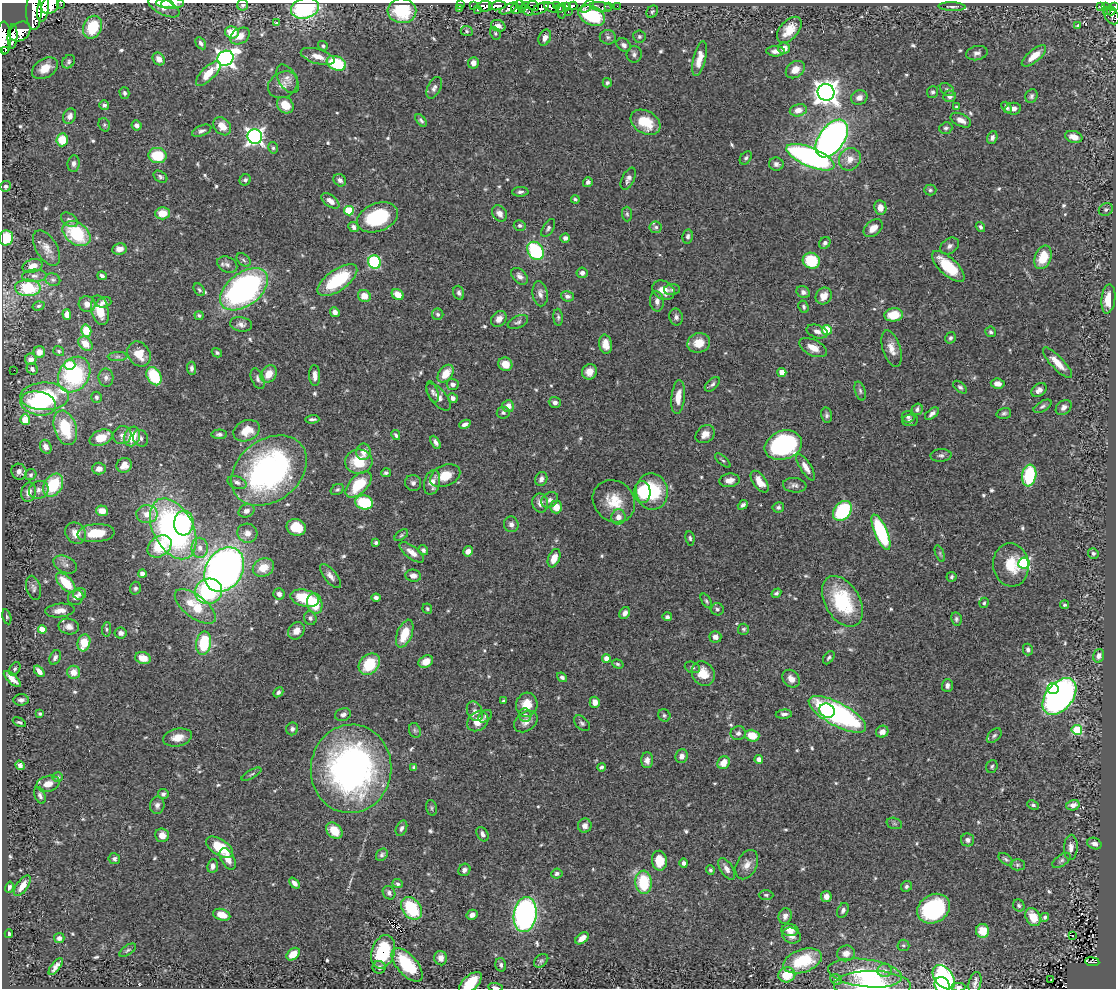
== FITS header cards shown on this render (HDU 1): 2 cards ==
NAXIS1  =                 1114
NAXIS2  =                  986

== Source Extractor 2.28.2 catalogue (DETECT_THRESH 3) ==
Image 1114 x 986 px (HDU 1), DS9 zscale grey, 1 PNG px = 1 image px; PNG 1118 x 990 px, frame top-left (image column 1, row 986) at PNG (2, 3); each listed source drawn as its Kron ellipse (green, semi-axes under 4 px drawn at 4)
Background 0.96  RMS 0.035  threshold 0.104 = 3 sigma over >= 5 px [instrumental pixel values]
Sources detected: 624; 1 with non-positive FLUX_AUTO (blend fragments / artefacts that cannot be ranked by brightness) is neither listed nor drawn; of the other 623, the 500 brightest by FLUX_AUTO listed and drawn (123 fainter detections omitted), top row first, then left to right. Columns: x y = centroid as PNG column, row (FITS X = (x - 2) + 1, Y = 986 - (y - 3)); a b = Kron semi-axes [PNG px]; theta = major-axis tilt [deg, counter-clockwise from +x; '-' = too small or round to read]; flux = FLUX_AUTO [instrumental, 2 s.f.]
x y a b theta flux
165 4 9 3 -8 8
172 4 11 5 3 12
50 5 10 8 46 1500
61 5 3 2 - 5.3
243 5 5 5 - 4.9
461 5 3 3 - 8
525 5 3 3 - 99
474 6 4 3 - 13
485 6 8 5 -1 550
497 6 8 4 8 660
521 6 7 3 -68 210
533 6 6 4 -28 270
556 6 3 2 - 52
567 6 4 3 - 320
573 6 4 4 - 340
587 6 8 3 42 110
609 6 2 2 - 6.3
617 6 3 2 - 4
1101 6 4 3 - 69
1115 6 3 2 - 57
164 7 17 7 -26 22
601 7 11 4 -9 51
952 7 13 4 -2 7.9
1105 7 4 3 - 73
43 8 13 5 81 1600
305 8 14 10 16 270
509 8 10 4 26 260
541 8 9 5 30 310
551 8 7 3 -26 54
559 8 3 3 - 140
459 9 3 2 - 21
515 9 5 4 - 240
477 10 3 3 - 21
527 10 7 4 -37 62
1107 10 4 3 - 43
34 11 18 7 -90 3100
402 11 14 12 -7 120
562 11 7 3 86 66
1111 11 4 3 - 87
568 12 3 2 - 15
652 12 6 5 - 4.4
592 16 14 9 -25 190
1112 16 9 6 -54 270
276 23 4 3 - 4.9
1078 25 3 3 - 34
498 26 7 5 -24 14
92 27 12 9 65 86
789 30 15 9 49 41
20 31 12 9 35 1500
467 31 6 5 - 3.9
232 32 7 6 - 42
495 33 6 5 - 3.9
13 36 12 5 86 1000
240 36 10 7 32 22
608 37 8 7 - 6.7
639 37 6 6 - 5
4 38 16 7 -88 2200
545 38 8 6 67 13
201 43 7 4 -58 7.4
624 45 8 6 -38 8.7
323 46 5 4 - 4.4
784 48 6 6 - 19
5 51 2 2 - 1400
776 51 9 5 -1 13
977 53 11 7 12 9.7
634 54 8 7 - 7.7
318 56 17 7 -17 25
1034 56 15 6 39 36
226 58 8 7 - 1200
159 59 7 5 -48 15
699 59 18 6 77 26
69 62 7 5 50 5.3
336 63 10 7 -23 120
473 63 6 5 - 16
45 68 14 9 32 36
795 70 10 7 36 24
208 73 16 6 45 42
288 79 16 9 -60 16
607 83 5 4 - 5
283 85 15 12 32 21
434 88 11 6 64 10
947 89 8 5 -38 4.9
826 92 8 8 - 2200
932 92 6 5 - 5.4
124 93 6 5 - 5.4
950 96 6 6 - 11
1031 96 7 6 - 6.1
859 98 8 7 - 12
104 105 5 4 - 7
285 105 9 7 -44 34
956 107 3 3 - 5.1
1006 107 6 4 -50 6.7
1013 109 8 6 9 11
798 110 8 6 11 19
70 116 8 6 65 12
421 120 7 4 -52 5.3
961 120 11 6 -27 17
645 122 16 11 -31 69
104 125 7 5 -71 4.6
136 125 5 4 - 11
222 126 10 7 -48 31
946 128 7 5 20 5.1
202 131 10 5 22 7.8
255 137 7 7 - 930
992 137 6 5 - 7.3
1074 137 9 5 -16 22
832 138 21 12 54 1200
62 140 6 6 - 57
273 148 6 4 -75 4.3
157 156 9 7 -7 81
810 157 26 9 -23 620
746 158 7 5 53 5.3
850 159 12 10 52 24
74 163 8 6 82 9.1
776 164 7 6 - 7.9
160 177 7 5 -32 5.5
628 179 12 6 64 11
245 180 6 5 - 5.5
340 180 7 5 -41 9
588 182 5 5 - 7.2
5 186 5 5 - 4.5
930 190 6 5 - 4.7
520 192 8 5 1 6.6
575 199 4 3 - 3.9
330 201 10 5 -37 19
880 208 7 6 - 19
1106 209 7 6 - 6.4
349 211 5 4 - 110
162 213 7 6 - 37
499 213 9 6 -54 15
627 214 7 5 -88 4.4
378 217 21 14 21 160
69 220 9 6 -34 8.5
520 226 6 5 - 6.9
354 227 5 4 - 8.2
656 227 6 6 - 5.5
980 227 5 4 - 4.8
548 228 10 5 58 6.3
873 228 11 7 39 22
76 234 15 10 -36 150
688 236 7 5 82 6.2
6 238 8 7 - 74
565 238 5 4 - 8
825 243 6 5 - 7.4
949 246 10 7 36 9.5
47 248 19 10 -59 23
119 249 7 5 7 18
535 251 10 7 -56 190
1043 257 12 8 69 62
243 260 8 5 -42 6.1
811 261 9 7 -27 94
375 262 7 6 - 200
227 265 10 7 -27 11
32 266 10 6 16 19
948 266 21 8 -43 89
582 273 5 5 - 9.8
34 276 12 6 3 10
102 276 5 4 - 7.3
520 276 10 6 -46 11
53 280 8 6 -23 5.8
337 280 23 10 36 140
28 288 13 8 -2 110
244 289 27 16 37 710
199 290 7 5 -55 4.8
663 290 12 9 -31 28
672 290 8 5 5 5
803 292 7 6 - 8.8
459 293 7 5 -74 6.6
540 294 12 7 -80 14
398 295 6 5 - 33
364 296 6 6 - 30
567 296 6 5 - 9
824 296 9 7 51 23
1108 299 15 7 84 43
657 301 10 7 -84 12
104 302 8 5 16 9.4
87 304 8 8 - 16
38 306 6 4 17 3.9
804 307 6 5 - 5.2
100 310 15 8 -76 45
335 312 5 4 - 14
67 314 5 4 - 17
438 314 6 5 - 5.4
199 315 4 4 - 4.4
894 315 9 6 6 57
558 317 8 5 -85 5.4
676 317 8 7 - 8
499 319 9 7 48 15
518 322 11 6 24 6.9
241 324 11 7 -9 11
827 330 5 5 - 100
86 331 6 5 - 55
817 332 11 6 -19 11
991 332 5 5 - 4.5
951 338 6 5 - 5.1
699 343 11 9 18 33
85 344 8 6 -43 30
605 344 10 6 -81 22
813 348 15 8 -26 27
892 348 18 9 -72 24
59 351 6 4 -35 4.2
39 352 6 6 - 15
217 353 5 4 - 4.3
139 354 13 10 -55 39
118 356 10 4 1 6.1
31 359 6 5 - 12
1057 363 20 6 -46 35
505 364 7 6 - 26
70 365 5 5 - 64
191 368 6 4 -87 7.2
32 369 6 5 - 6.7
14 370 2 2 - 61
589 372 8 7 - 20
782 372 4 4 - 38
74 374 19 15 56 260
269 374 9 7 53 31
446 374 10 6 52 37
315 375 10 5 -87 14
154 376 10 7 -61 94
106 378 9 7 -83 8.6
258 379 11 6 -66 7.9
453 384 6 5 - 12
712 384 9 5 42 6.8
998 384 7 5 -6 17
960 387 8 5 -40 5.4
1039 390 8 6 38 14
860 391 10 5 -72 6.1
433 392 11 5 -72 6.4
45 396 24 14 0 170
96 397 5 5 - 8.3
438 397 16 8 -49 15
678 397 17 6 84 28
453 398 5 4 - 8.3
555 402 6 5 - 8.2
38 403 18 12 -12 170
508 406 6 5 - 24
1043 406 10 5 31 5.9
1064 407 9 6 40 10
917 409 6 5 - 6.3
503 413 6 6 - 4.6
1004 413 7 5 17 5.6
932 414 8 4 40 9.1
827 415 7 5 -79 6
908 417 6 6 - 6.3
312 419 7 3 2 5.7
25 420 5 5 - 37
910 420 8 5 6 7.2
465 424 6 3 23 8.4
65 428 18 11 -72 110
247 431 14 10 22 39
219 434 8 5 -2 6.6
705 434 10 8 37 19
122 435 9 8 - 12
396 435 5 3 - 4.8
132 436 10 7 69 55
101 438 12 7 23 43
141 438 8 7 - 8.5
436 442 7 4 -59 8.6
783 445 19 14 19 380
46 447 7 5 -66 17
363 452 8 7 - 17
941 455 10 6 3 7.7
723 460 9 4 -41 4.1
359 462 14 12 3 71
124 465 8 7 - 22
806 467 15 5 -57 17
99 469 7 6 - 16
269 471 41 30 38 610
19 472 8 7 - 13
386 473 5 4 - 4.2
31 475 6 5 - 5.5
1029 475 11 7 81 160
445 476 16 10 24 43
541 479 7 6 - 11
729 480 10 6 5 16
237 482 10 6 -19 9
432 482 12 8 76 20
760 482 12 6 -55 28
413 483 8 8 - 8.6
53 485 12 9 56 110
359 485 16 8 45 93
795 485 12 7 -6 9.5
39 490 10 8 29 13
337 490 7 5 30 4.8
652 491 18 15 -79 140
29 492 10 7 76 19
642 492 11 8 -88 77
550 500 9 7 33 9.3
614 501 22 19 -42 62
364 502 9 7 -14 120
540 503 9 8 - 16
743 505 5 4 - 7.4
556 507 6 6 - 30
778 507 5 5 - 5.9
102 511 6 5 - 27
246 511 8 6 25 8.7
842 511 11 8 50 170
147 514 10 9 - 28
618 517 7 7 - 16
184 523 12 9 86 150
511 524 8 7 - 9.5
296 527 10 8 -19 53
173 529 33 20 -62 650
881 532 19 6 -67 240
75 533 11 9 -51 27
96 533 18 9 5 53
247 533 10 9 - 19
401 535 8 4 38 4.5
690 538 7 4 -82 4.4
376 542 4 3 - 4.5
160 546 13 9 39 110
200 548 10 8 -89 15
423 550 5 4 - 6
468 551 5 5 - 15
412 552 14 6 -37 20
940 553 9 4 -69 4
1093 553 5 5 - 5.3
554 558 9 5 67 27
1024 563 5 5 - 290
65 565 12 8 -26 12
1011 565 22 18 -82 65
263 568 11 8 26 37
224 570 24 18 57 1400
142 574 4 4 - 13
330 576 14 6 -51 13
413 576 8 6 -8 13
952 577 5 5 - 4.1
66 583 12 6 -47 68
33 588 12 7 -75 9.1
135 588 6 5 - 6
209 591 13 12 - 240
776 593 5 4 - 4.6
80 594 6 6 - 8.1
279 594 6 5 - 9
76 597 8 7 - 10
305 598 14 8 -14 100
376 598 4 4 - 8.5
706 601 8 4 -59 4.3
842 601 28 17 -59 170
984 603 5 4 - 4.1
315 604 10 7 -79 63
1065 605 4 4 - 4
195 606 24 11 -37 88
427 609 5 5 - 4.1
717 609 6 6 - 5.2
60 610 14 7 6 19
625 613 6 5 - 11
7 617 8 4 -77 4.1
667 617 5 4 - 5.6
310 618 7 6 - 7.2
956 619 7 5 -78 5.2
69 626 10 8 -11 16
107 629 7 4 87 4.6
744 629 5 5 - 4.5
42 630 4 4 - 57
296 631 9 7 50 22
121 633 6 5 - 12
405 634 15 7 68 54
715 637 6 6 - 14
84 643 9 6 76 57
204 643 11 7 82 110
1028 649 6 5 - 5.5
1099 656 7 5 72 9.5
55 658 8 5 64 7.9
143 658 8 6 -15 31
606 658 4 4 - 23
829 658 7 4 54 4.8
426 662 7 6 - 24
369 664 12 9 46 91
618 664 6 4 -18 4.1
692 667 8 5 -18 5
15 669 7 5 59 5
39 671 6 4 -52 14
74 672 6 6 - 23
703 673 13 11 -54 42
562 677 5 4 - 6.4
12 679 11 4 -43 20
791 679 10 7 -47 17
947 685 6 5 - 10
1053 689 5 5 - 260
278 692 5 4 - 6.1
1059 696 21 13 50 780
21 700 8 5 3 8
503 701 3 3 - 5.1
595 702 5 5 - 15
527 705 12 10 75 41
475 711 10 7 -62 11
827 711 8 7 - 220
40 714 4 3 - 4.4
784 714 8 4 4 8.4
837 714 32 11 -28 510
343 715 8 6 19 8.9
525 715 7 6 - 6.8
664 715 6 5 - 5
485 716 7 5 39 5.7
478 721 11 9 37 37
19 722 7 3 -25 4.1
526 722 13 9 37 19
582 723 9 6 -43 5.7
292 729 6 6 - 6.7
415 730 7 5 -68 4.8
1077 730 5 5 - 170
882 732 6 5 - 13
738 733 7 7 - 8.1
752 736 7 6 - 44
994 736 9 5 44 5.6
177 737 14 8 13 29
682 756 7 6 - 12
759 759 4 4 - 11
647 760 8 6 -87 12
724 763 7 5 51 29
20 765 5 4 - 8.4
992 766 6 5 - 4.5
414 767 4 4 - 4.7
601 767 4 3 - 4.6
351 769 44 40 84 860
251 774 11 3 29 4
58 777 5 5 - 4.2
48 784 12 8 15 21
163 794 5 5 - 5.4
40 795 9 5 -68 7.4
157 805 8 7 - 9.6
1033 805 6 4 -26 4.9
1073 805 7 5 15 14
432 808 8 5 -76 4.4
894 823 8 5 -17 4.6
585 826 7 7 - 12
401 828 8 5 67 7.6
334 831 9 7 -46 40
482 834 8 5 -59 8.6
162 835 7 7 - 18
968 840 6 6 - 8.4
1094 844 7 5 -22 9
220 847 15 8 -32 89
1071 847 12 7 88 14
382 855 7 5 50 5.8
114 859 5 5 - 5.8
228 859 12 6 -61 24
1006 859 8 5 -37 5
1061 860 10 5 36 6.6
659 861 10 7 -81 47
684 863 4 4 - 9.6
747 865 15 10 63 20
1017 865 7 5 -1 4.9
213 866 7 5 83 12
727 869 12 6 -57 14
464 870 6 5 - 7.9
710 870 4 4 - 4.5
557 873 5 5 - 6.7
643 882 12 8 -88 110
294 883 6 4 -49 12
398 884 5 4 - 6
22 886 12 5 54 26
906 886 6 5 - 5.1
9 887 5 4 - 6
389 893 7 6 - 7.7
766 895 7 5 -1 4.7
826 896 5 5 - 18
1019 905 6 5 - 4.5
411 908 12 9 -55 140
934 909 17 14 32 290
843 910 8 5 65 7.4
525 914 17 11 82 710
222 915 9 5 -17 32
472 915 6 5 - 13
785 916 8 6 76 10
1033 917 10 7 -61 42
1045 917 4 4 - 4.8
790 930 8 6 -4 18
982 931 7 6 - 37
9 934 4 3 - 4.3
1072 935 3 3 - 51
791 936 9 7 -23 14
59 938 5 5 - 7.7
582 938 7 5 38 17
903 945 6 6 - 4.1
128 950 9 4 33 4.9
383 952 17 11 72 150
846 953 9 8 - 17
293 954 7 5 41 39
441 958 7 6 - 17
541 961 8 5 40 5.2
803 961 20 11 19 83
1092 962 7 3 -7 25
407 965 20 10 -48 130
501 965 7 5 -73 6.7
56 967 10 4 52 13
379 967 6 6 - 7.7
885 970 7 6 - 8.9
865 973 37 14 -7 120
787 975 8 7 - 44
944 977 14 9 -51 320
836 979 6 5 - 4.5
1051 980 2 2 - 4.5
470 983 14 7 43 58
975 983 11 6 77 9.7
872 985 38 14 -1 140
942 986 9 7 -58 210
495 987 7 3 -7 7.3
958 987 7 4 1 9.7
At the frame edge (FLAGS 8, measured only in part): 15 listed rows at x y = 165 4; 172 4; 50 5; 243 5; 1115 6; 43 8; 305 8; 34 11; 4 38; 6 238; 470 983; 872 985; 942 986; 495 987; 958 987
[123 fainter detections neither listed nor drawn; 1 non-positive-flux detection neither listed nor drawn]